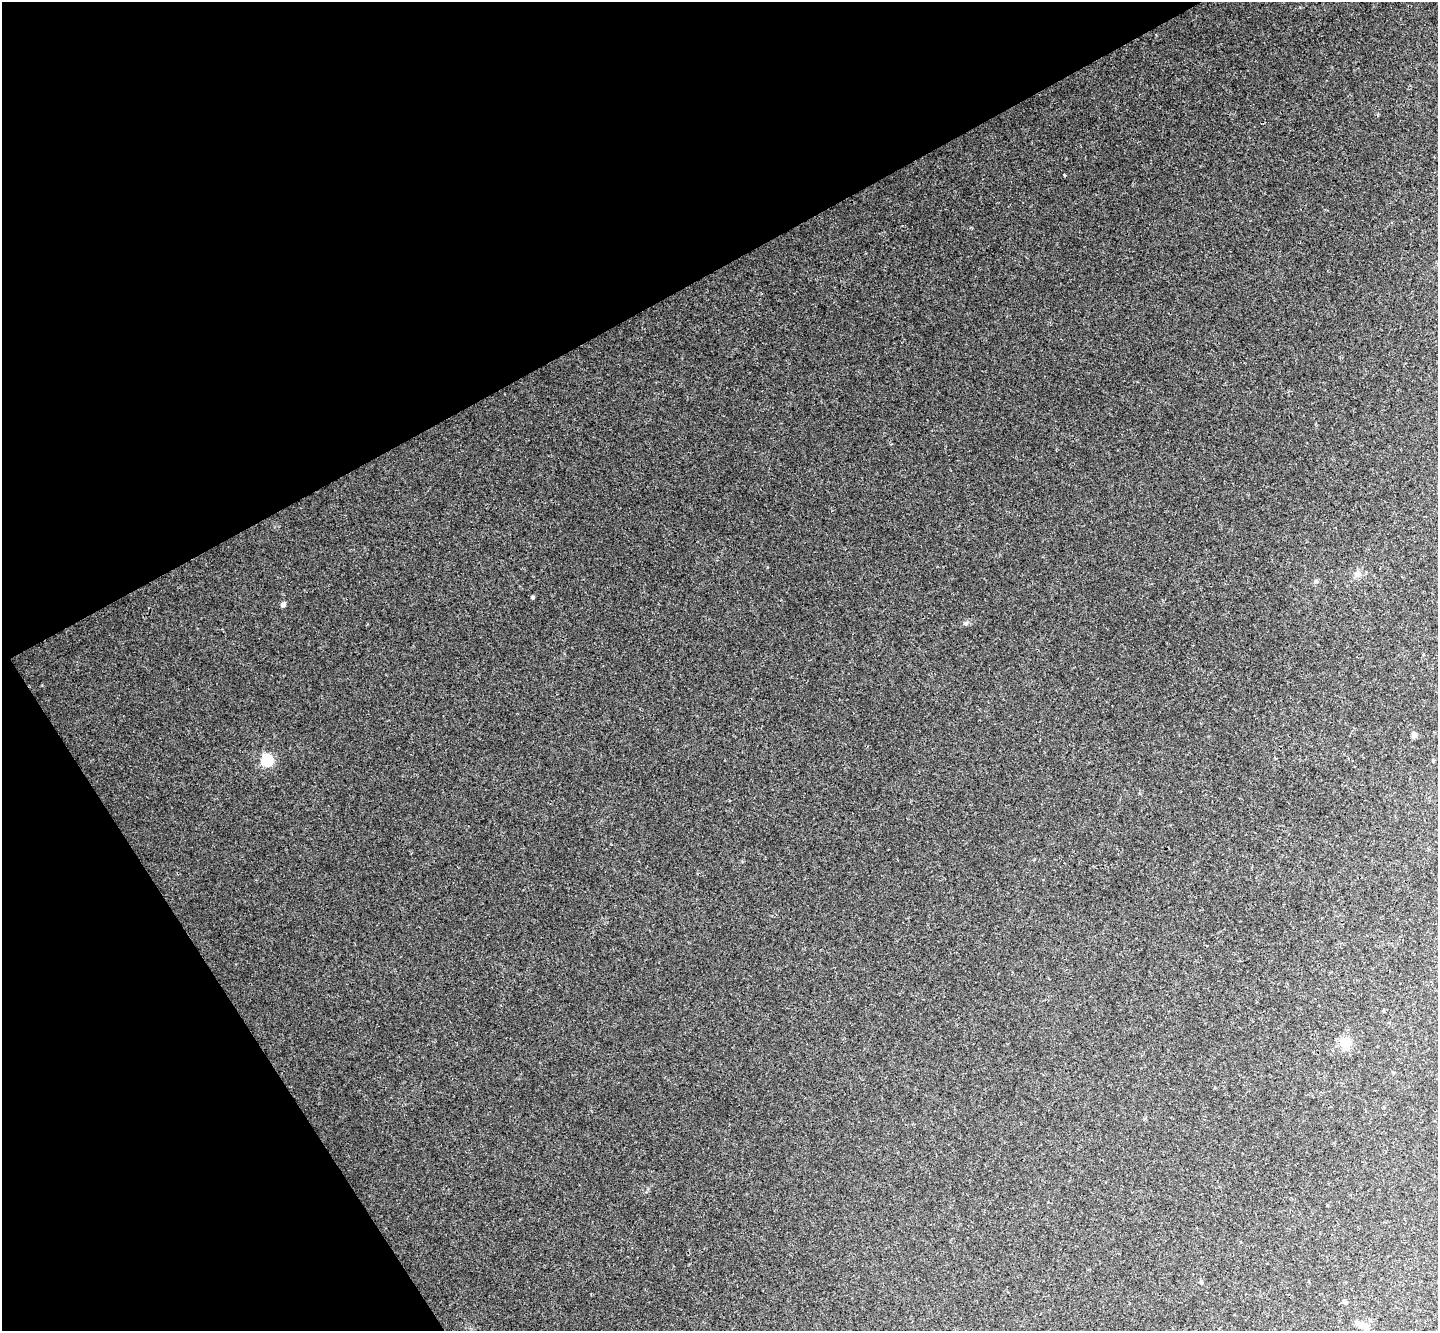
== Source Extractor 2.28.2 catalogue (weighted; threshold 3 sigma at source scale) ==
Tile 5 of 4 x 4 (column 1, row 2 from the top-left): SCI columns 56-1491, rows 2983-4311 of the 5855 x 5828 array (HDU 1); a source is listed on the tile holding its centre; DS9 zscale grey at full resolution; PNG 1440 x 1333 px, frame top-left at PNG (2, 2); no overlay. Shown black and unused: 29% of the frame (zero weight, under 3 of 4 exposures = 6% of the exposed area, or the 3 px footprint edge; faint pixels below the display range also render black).
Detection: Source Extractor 2.28.2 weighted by HDU 2 'WHT'; one run over the whole footprint, this tile lists its part. Background 0.0089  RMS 0.0037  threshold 0.0165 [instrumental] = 3 sigma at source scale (4.5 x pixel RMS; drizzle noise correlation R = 1.50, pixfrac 1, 0.05/0.05 arcsec/px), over >= 5 px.
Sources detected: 12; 1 inside a brighter listed object's ellipse — not listed separately; the other 11 listed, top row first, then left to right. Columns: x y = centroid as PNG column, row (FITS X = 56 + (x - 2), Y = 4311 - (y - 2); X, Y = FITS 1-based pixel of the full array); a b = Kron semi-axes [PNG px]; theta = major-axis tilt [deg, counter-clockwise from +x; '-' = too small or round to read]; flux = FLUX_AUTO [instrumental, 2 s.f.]
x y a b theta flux
1064 175 3 2 - 0.3
1357 574 9 8 - 1.7
532 597 4 4 - 0.52
283 604 4 4 - 1.9
966 623 7 5 16 0.84
1414 735 6 6 - 1.1
267 760 6 5 - 38
1345 1043 13 12 - 4.6
1201 1282 5 4 - 0.51
1345 1301 4 4 - 1.9
1362 1325 16 8 -29 3.4
Unlisted compact peaks at least as high as the median listed source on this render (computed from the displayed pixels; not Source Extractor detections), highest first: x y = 42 685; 1316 581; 971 227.